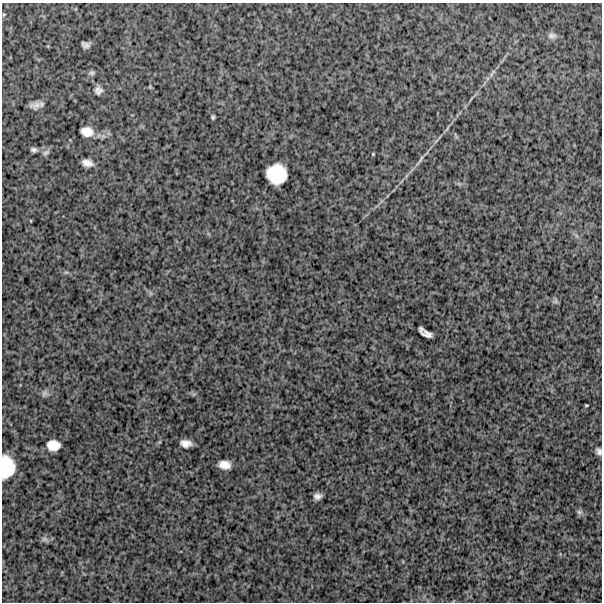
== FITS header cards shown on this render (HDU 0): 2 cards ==
NAXIS1  =                  600
NAXIS2  =                  600

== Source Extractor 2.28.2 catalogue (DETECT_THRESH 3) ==
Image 600 x 600 px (HDU 0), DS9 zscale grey, 1 PNG px = 1 image px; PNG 604 x 604 px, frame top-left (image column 1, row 600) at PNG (2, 3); no overlay
Background 1150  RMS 320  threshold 956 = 3 sigma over >= 5 px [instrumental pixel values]
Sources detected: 26; all 26 listed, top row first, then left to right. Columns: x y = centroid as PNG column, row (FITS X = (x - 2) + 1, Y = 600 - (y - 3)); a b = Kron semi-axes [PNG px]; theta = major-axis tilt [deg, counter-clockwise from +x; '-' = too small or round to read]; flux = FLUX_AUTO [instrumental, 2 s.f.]
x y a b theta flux
4 14 5 3 - 19000
552 36 12 8 2 100000
86 45 8 6 -11 80000
91 73 8 6 4 52000
98 90 10 10 - 100000
35 105 9 6 7 130000
213 117 5 4 - 35000
87 132 13 10 -12 230000
34 150 7 5 -13 60000
46 153 11 6 27 60000
373 154 4 4 - 17000
420 160 22 4 55 99000
87 163 10 6 -12 150000
276 174 18 17 - 830000
555 301 7 6 - 48000
427 334 11 6 -23 130000
44 393 9 7 51 76000
586 405 3 2 - 21000
186 443 10 6 -7 160000
53 445 11 9 -5 280000
599 451 8 6 -63 76000
225 465 11 7 -7 210000
7 467 20 12 90 700000
318 496 7 5 6 92000
579 512 7 7 - 54000
45 539 11 6 -27 61000
At the frame edge (FLAGS 8, measured only in part): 2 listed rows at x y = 599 451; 7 467